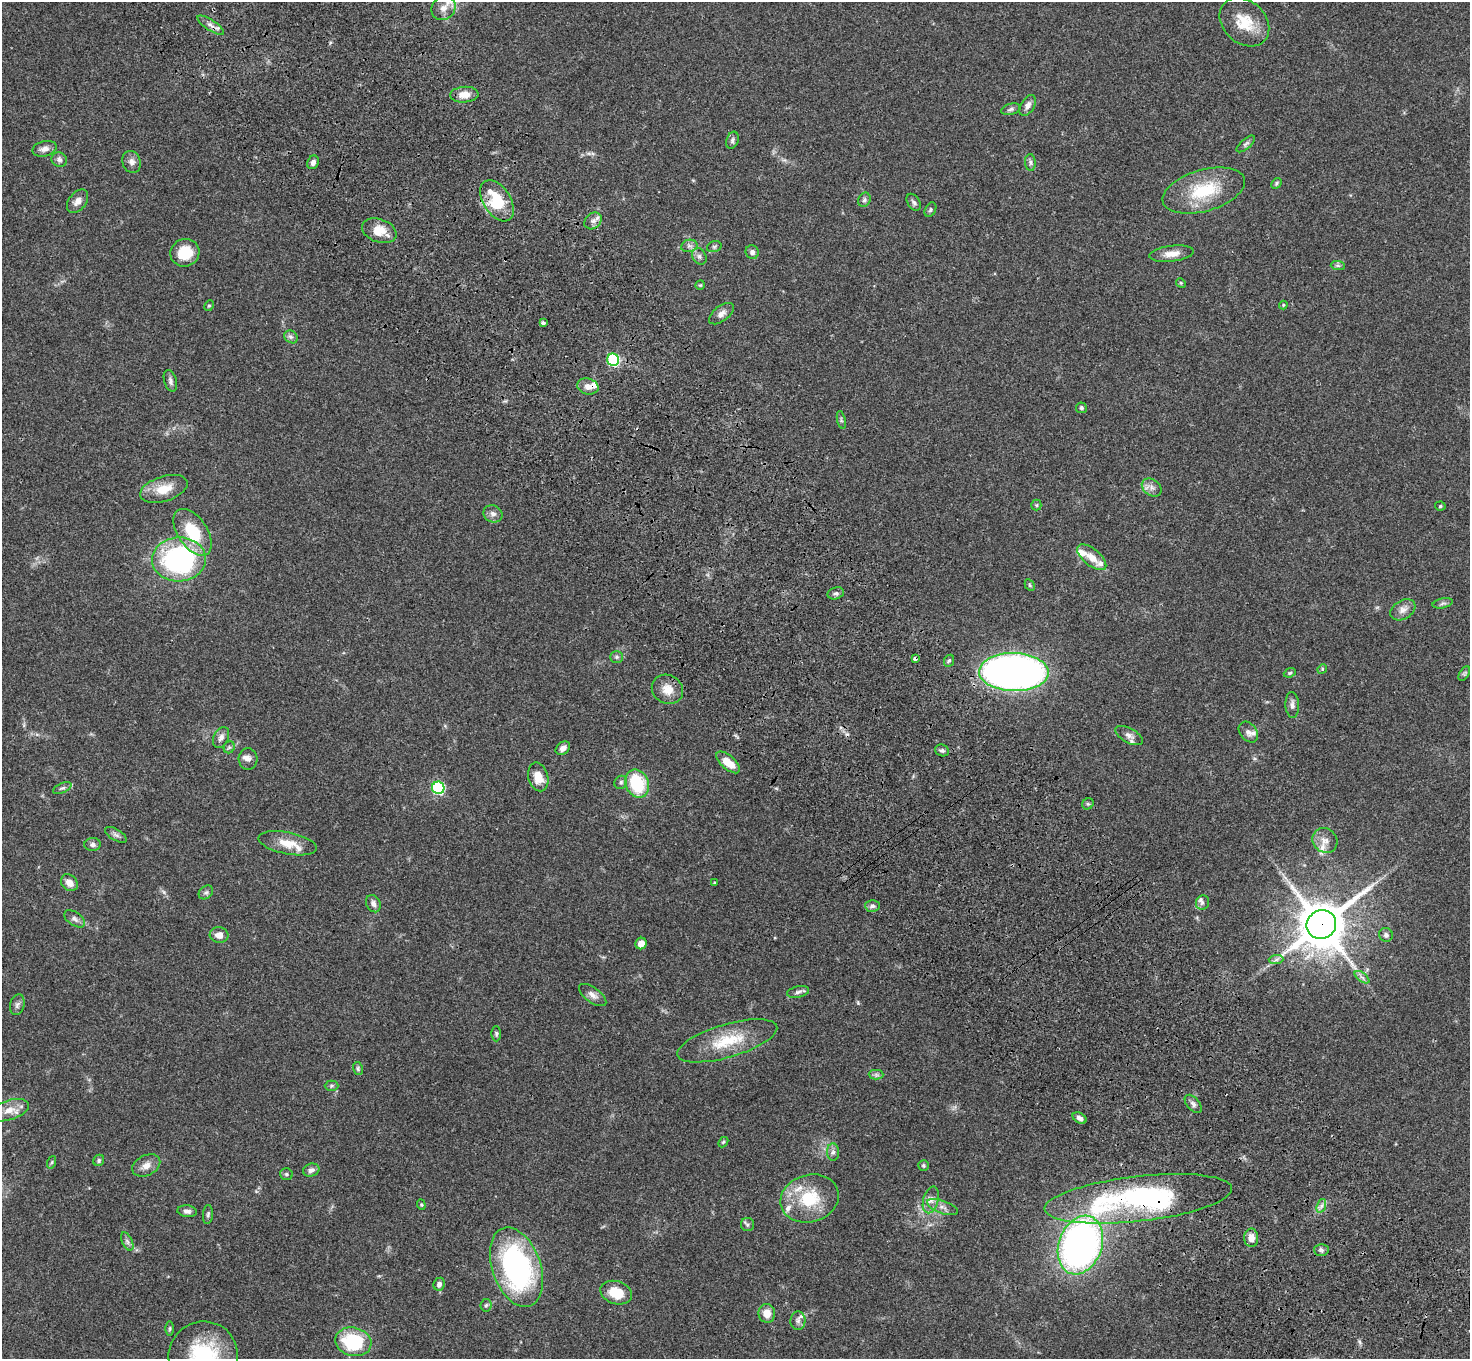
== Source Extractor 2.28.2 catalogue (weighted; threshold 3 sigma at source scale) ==
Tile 6 of 4 x 4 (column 2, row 2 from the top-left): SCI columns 1574-3041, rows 3093-4449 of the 6081 x 6045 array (HDU 1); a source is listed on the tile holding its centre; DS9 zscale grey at full resolution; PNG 1472 x 1361 px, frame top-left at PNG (2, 2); each listed source drawn as its Kron ellipse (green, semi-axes under 4 px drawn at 4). Shown black and unused: <1% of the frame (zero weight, under 3 of 4 exposures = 6% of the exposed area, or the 3 px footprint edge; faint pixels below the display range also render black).
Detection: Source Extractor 2.28.2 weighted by HDU 2 'WHT'; one run over the whole footprint, this tile lists its part. Background 0.0477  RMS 0.0052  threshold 0.0235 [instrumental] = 3 sigma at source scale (4.5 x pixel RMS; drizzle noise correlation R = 1.50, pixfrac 1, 0.05/0.05 arcsec/px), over >= 5 px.
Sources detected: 146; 1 too faint to see at this stretch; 1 cosmic-ray / hot-pixel residue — neither listed nor drawn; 10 inside a brighter listed object's ellipse — not listed separately; the other 134 listed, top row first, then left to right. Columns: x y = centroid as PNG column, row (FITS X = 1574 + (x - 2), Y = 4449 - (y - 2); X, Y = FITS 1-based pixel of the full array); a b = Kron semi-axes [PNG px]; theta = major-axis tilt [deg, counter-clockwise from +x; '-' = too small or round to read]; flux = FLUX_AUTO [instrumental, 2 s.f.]
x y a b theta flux
443 8 13 11 41 4.6
1244 22 27 21 -43 14
211 25 15 5 -33 2.6
464 95 14 8 4 5.1
1028 105 11 6 59 2.7
1011 109 10 5 14 1.3
732 140 9 6 70 1.5
1246 144 11 5 40 1.2
44 149 12 7 14 2.7
59 159 8 7 - 1.6
132 162 11 9 -73 2.7
313 162 7 5 65 1.8
1030 162 8 5 -85 1.3
1276 183 6 4 43 0.79
1204 190 42 20 16 26
864 200 7 6 - 1.2
78 201 13 8 52 3.2
497 201 23 13 -57 21
914 202 9 6 -58 1.4
930 210 8 5 61 0.95
593 221 9 7 42 2.5
379 231 18 11 -19 8.4
689 246 8 6 10 1.6
714 247 7 5 17 0.97
752 252 7 6 - 1.9
185 253 15 13 26 13
1172 254 22 8 7 5.5
699 256 8 6 -58 1.6
1338 265 7 4 -1 1
1181 283 5 4 - 0.58
700 285 5 5 - 0.59
1283 305 4 4 - 0.5
209 306 5 4 - 0.71
721 314 14 7 38 2.9
543 323 4 3 - 1.6
291 337 7 6 - 1.4
613 360 6 6 - 51
170 381 11 6 -73 1.7
588 386 10 8 -14 3.5
1081 408 5 5 - 1
841 420 9 3 -78 0.88
1152 487 11 8 -35 2.7
164 489 24 12 18 9.7
1036 505 5 5 - 0.62
1440 506 5 4 - 0.8
493 514 10 8 -24 2.3
193 532 26 14 -56 21
1092 557 17 8 -39 6
179 559 27 22 2 95
1030 585 6 4 -61 0.72
836 593 8 6 17 1.5
1443 603 10 5 13 1.3
1403 610 13 9 31 3.4
616 657 6 5 - 1
915 659 4 3 - 2.3
949 661 6 5 - 0.91
1322 669 5 4 - 0.58
1014 672 35 19 -2 270
1290 673 6 4 22 0.71
1464 674 8 4 59 0.91
667 689 16 14 -30 6.4
1292 705 13 7 -86 2.3
1248 732 11 8 -51 2.5
1129 735 15 7 -29 2.7
221 737 11 7 64 2.5
229 747 6 5 - 0.92
563 748 8 5 37 2.5
942 750 7 6 - 1.2
248 759 10 9 - 2.5
728 762 14 7 -41 8.5
538 777 14 10 -75 7.2
621 782 7 6 - 1.1
637 784 14 11 -67 26
62 788 10 5 24 1.2
438 788 6 6 - 56
1088 804 6 5 - 0.84
116 835 12 5 -31 1.6
1325 840 13 11 -42 4
288 843 30 11 -11 9.1
93 844 8 6 4 1.8
69 883 9 7 -44 4.1
715 883 4 3 - 0.61
206 892 8 6 40 1.2
1202 902 7 6 - 1.2
373 904 9 7 -64 2.3
872 906 7 5 -1 1.4
75 919 12 6 -35 2
1321 925 15 14 - 2200
219 935 9 8 - 3.6
1386 935 7 7 - 1.6
641 944 6 5 - 4.6
1276 960 7 4 2 1.3
1362 977 8 4 -36 1.4
798 992 11 5 13 1.8
593 995 16 7 -36 3
17 1005 10 7 74 1.6
496 1034 7 5 90 0.95
727 1041 52 16 16 21
358 1069 6 5 - 0.85
876 1075 7 4 -1 1.1
331 1086 7 5 1 0.81
1193 1104 11 6 -49 1.8
9 1110 20 10 17 5.6
1080 1118 7 5 -31 2.1
723 1142 6 4 47 0.7
833 1152 8 6 89 1.6
99 1160 6 5 - 0.9
52 1162 6 4 71 0.74
146 1165 15 10 27 4.3
923 1165 5 5 - 0.85
311 1170 8 6 16 1.9
286 1174 6 6 - 0.93
810 1198 29 23 16 24
1138 1199 94 22 6 120
931 1200 14 7 74 3.3
421 1205 5 4 - 0.62
1321 1206 7 4 71 1.4
942 1207 16 6 -19 2.9
187 1211 9 6 -6 2
208 1214 9 5 84 1.1
747 1225 6 6 - 1.1
1251 1238 9 7 -90 4.6
127 1241 10 5 -63 1.5
1080 1245 30 21 70 220
1321 1250 7 6 - 1.2
516 1267 41 24 -71 100
439 1284 6 5 - 2
616 1293 16 11 -18 11
486 1305 6 5 - 1
767 1313 9 8 - 4.9
798 1321 9 7 89 1.9
170 1329 7 3 89 0.69
353 1342 18 14 -13 33
203 1356 35 34 - 40
Overlapping masked pixels (flux is a lower limit): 6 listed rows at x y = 211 25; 497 201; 588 386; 915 659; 1321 925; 1138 1199
Isophote crosses this tile's border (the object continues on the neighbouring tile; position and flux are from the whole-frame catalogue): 1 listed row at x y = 203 1356